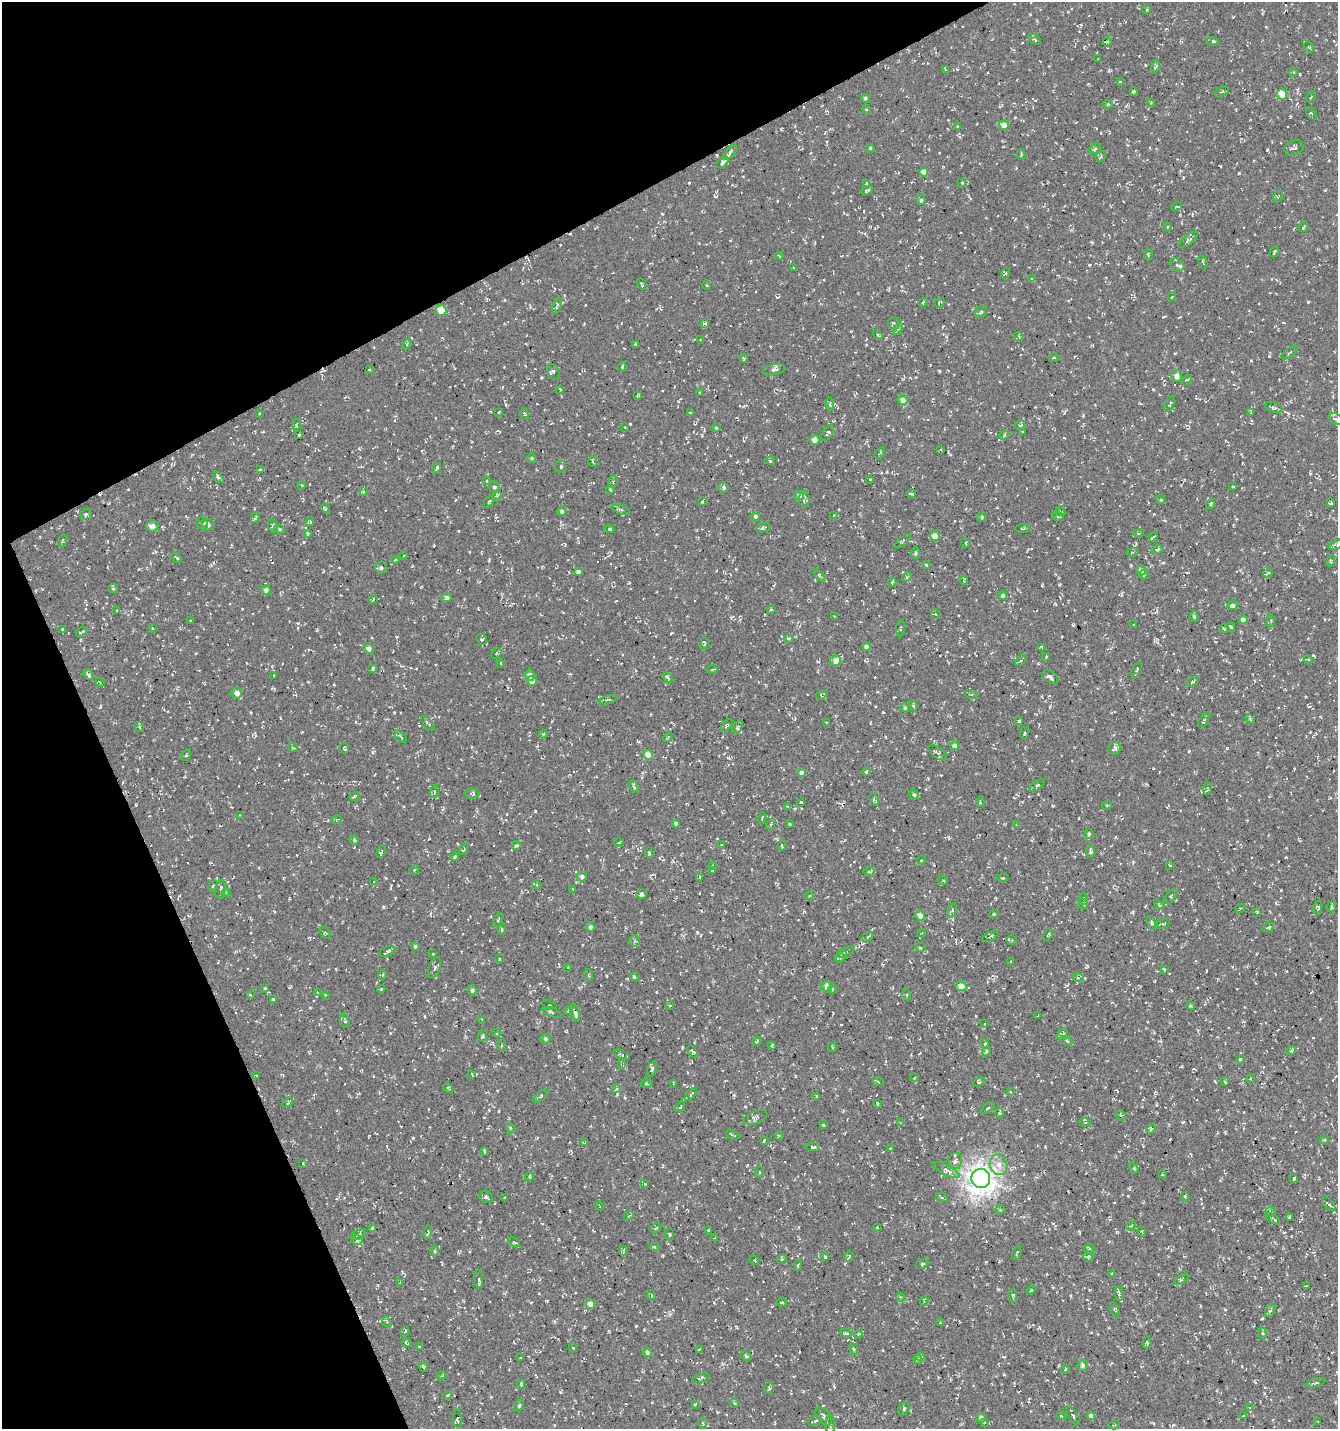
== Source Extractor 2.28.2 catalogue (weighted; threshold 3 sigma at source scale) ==
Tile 5 of 4 x 4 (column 1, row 2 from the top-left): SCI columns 150-1485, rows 2857-4283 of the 5583 x 5711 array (HDU 1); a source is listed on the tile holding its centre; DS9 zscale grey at full resolution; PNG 1340 x 1431 px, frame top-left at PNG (2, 2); each listed source drawn as its Kron ellipse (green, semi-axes under 4 px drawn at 4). Shown black and unused: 24% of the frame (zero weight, under 3 of 5 exposures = <1% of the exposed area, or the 3 px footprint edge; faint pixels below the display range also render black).
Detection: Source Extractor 2.28.2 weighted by HDU 2 'WHT'; one run over the whole footprint, this tile lists its part. Background -0.0143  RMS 0.0038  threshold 0.0172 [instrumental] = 3 sigma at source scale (4.5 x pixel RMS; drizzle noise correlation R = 1.50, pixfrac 1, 0.0396/0.0396 arcsec/px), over >= 5 px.
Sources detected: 905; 61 cosmic-ray / hot-pixel residue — neither listed nor drawn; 9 inside a brighter listed object's ellipse — not listed separately; of the other 835, all 500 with FLUX_AUTO >= 0.366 (the completeness limit of this list) listed and drawn (335 fainter detections not listed), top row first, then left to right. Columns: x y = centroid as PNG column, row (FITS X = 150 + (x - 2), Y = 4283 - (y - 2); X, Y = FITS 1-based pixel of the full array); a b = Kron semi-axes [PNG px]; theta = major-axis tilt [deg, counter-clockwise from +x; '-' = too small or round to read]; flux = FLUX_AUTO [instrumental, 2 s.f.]
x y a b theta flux
1147 10 4 3 - 0.44
1034 39 6 4 -38 0.76
1213 41 6 4 -5 0.92
1107 42 4 3 - 0.39
1309 47 6 3 -53 0.38
1098 59 3 3 - 1.5
1155 66 6 4 78 0.61
945 69 4 3 - 0.44
1294 72 4 3 - 0.4
1120 81 4 3 - 0.48
1133 91 3 3 - 0.58
1222 92 8 2 21 0.43
1282 94 5 5 - 5.4
1311 97 6 3 58 0.39
865 98 4 4 - 0.7
1151 103 4 3 - 0.38
1108 104 5 4 - 0.54
866 109 3 3 - 0.42
1311 114 7 4 -50 0.7
1004 125 5 5 - 3.2
958 127 4 3 - 0.42
870 148 4 3 - 0.54
1294 148 10 7 26 1.3
1095 149 7 3 37 0.5
731 152 8 4 53 0.77
1021 154 5 2 - 0.51
1101 156 5 4 - 0.55
723 162 7 4 41 1.3
924 172 4 4 - 2.6
866 183 4 4 - 0.69
962 183 5 4 - 0.48
867 191 6 3 32 0.83
1278 196 6 4 59 0.49
921 200 5 4 - 0.66
1177 207 5 3 - 0.6
1167 227 4 4 - 0.42
1303 227 5 2 - 0.5
1188 240 12 4 39 1.1
1274 252 5 3 - 0.68
1148 255 6 3 -83 0.49
779 256 4 2 - 0.44
1203 262 7 2 -69 0.39
1177 265 8 5 -33 0.94
793 268 3 2 - 0.4
1006 273 5 3 - 0.52
1032 279 3 3 - 0.48
642 284 6 2 -61 0.45
706 285 4 3 - 0.4
1172 297 4 3 - 0.47
923 302 5 3 - 0.42
939 303 5 3 - 0.5
557 306 8 3 70 0.63
441 310 5 5 - 6.1
981 312 6 5 - 0.74
894 323 6 6 - 0.77
705 324 4 4 - 0.88
898 329 6 4 59 0.83
878 335 6 3 -45 0.46
1019 336 5 3 - 0.45
700 340 3 3 - 0.38
407 344 5 4 - 0.53
636 344 4 3 - 0.49
1290 352 10 2 37 0.43
743 358 4 3 - 0.5
1054 358 6 3 0 0.41
622 367 5 3 - 0.48
369 369 3 2 - 0.46
774 370 11 5 12 1.2
553 372 8 5 -69 0.79
1177 376 5 5 - 2.6
1186 380 6 3 27 0.8
560 389 3 2 - 0.43
700 393 3 2 - 0.4
638 395 4 3 - 0.44
903 400 5 5 - 2.3
830 404 7 3 -82 0.59
1170 404 8 3 60 0.54
1274 407 9 5 -18 0.96
498 412 3 2 - 0.43
259 413 3 2 - 0.48
690 413 4 3 - 0.4
1251 413 4 3 - 0.49
524 414 6 3 -72 0.39
1336 419 8 5 -32 0.96
296 424 5 4 - 0.47
1020 425 5 4 - 0.54
625 427 3 2 - 0.39
716 428 4 4 - 0.43
1023 432 3 2 - 0.37
828 433 9 5 60 0.82
299 435 3 3 - 0.73
1004 435 5 4 - 0.46
815 440 5 4 - 2.4
941 449 4 3 - 0.4
880 453 6 3 54 0.57
532 458 4 4 - 0.45
770 461 4 4 - 0.41
593 462 5 3 - 0.49
561 467 6 5 - 0.78
437 468 6 3 63 0.58
260 470 4 3 - 0.76
218 477 6 3 -48 0.94
870 479 3 2 - 0.37
487 481 4 3 - 0.48
613 482 6 4 74 0.61
302 485 4 4 - 0.37
494 487 5 5 - 0.84
724 487 5 5 - 0.65
1233 487 3 2 - 0.53
610 490 4 3 - 0.53
363 492 4 3 - 0.55
911 494 5 3 - 0.71
497 496 6 4 69 0.56
800 496 5 4 - 2
804 499 8 5 -89 0.99
1161 500 4 3 - 0.74
702 501 3 3 - 0.61
489 502 6 3 57 0.46
1331 503 4 3 - 0.48
1210 504 5 3 - 0.42
325 508 5 3 - 0.63
621 510 10 4 -24 0.89
562 511 5 4 - 0.78
1060 512 5 4 - 0.49
86 514 6 5 - 0.64
834 515 3 3 - 0.48
755 516 4 4 - 0.88
1058 516 5 2 - 0.5
255 517 6 3 61 0.62
982 517 5 4 - 0.64
310 522 4 3 - 0.63
202 523 6 5 - 0.64
208 525 6 5 - 1.2
152 526 6 5 - 2.3
273 526 6 4 -70 0.77
763 528 7 3 21 0.69
1022 528 7 3 0 0.44
280 529 5 4 - 0.53
610 529 5 3 - 0.52
308 533 4 3 - 0.49
1138 533 5 3 - 0.42
935 536 5 5 - 3.9
1153 537 5 3 - 0.86
62 541 7 3 77 0.42
903 541 10 2 41 0.48
966 543 5 3 - 0.39
1336 545 8 4 21 0.77
1157 549 6 4 18 0.68
1133 552 6 4 11 0.52
915 553 5 4 - 0.65
404 555 3 3 - 0.41
176 558 6 2 -50 0.65
396 560 4 3 - 0.54
1330 561 5 3 - 0.5
926 565 3 3 - 0.45
381 568 6 5 - 0.97
1141 570 5 4 - 2.3
578 572 4 4 - 1.4
1268 573 5 3 - 1.7
819 575 7 3 -46 0.52
1143 575 5 4 - 0.5
907 577 5 4 - 0.47
964 580 4 2 - 0.45
892 582 5 3 - 0.47
113 588 5 4 - 0.44
266 590 5 4 - 1.3
1003 595 4 4 - 0.64
447 597 5 4 - 1
373 600 4 3 - 0.39
1232 606 5 4 - 1.7
771 609 4 4 - 0.38
116 610 3 2 - 0.42
935 614 5 4 - 0.59
835 617 4 2 - 0.38
1194 617 5 4 - 0.49
1243 620 4 4 - 1.8
1271 620 6 3 -89 0.46
190 621 3 2 - 0.42
1134 625 3 2 - 0.4
1231 627 4 2 - 0.71
152 628 3 3 - 0.4
901 628 8 3 85 0.51
1225 628 5 4 - 0.6
62 629 4 3 - 0.4
81 632 6 2 31 0.57
482 639 6 5 - 0.93
789 639 5 3 - 0.48
704 643 6 4 89 0.54
866 647 4 4 - 1.2
1042 647 4 3 - 0.42
369 649 5 5 - 2
496 653 6 3 45 0.38
1046 657 3 2 - 0.37
1021 660 6 3 46 0.62
1308 660 4 4 - 0.49
835 661 5 5 - 4.4
501 663 3 2 - 0.44
373 668 3 3 - 0.64
712 669 5 3 - 0.42
1137 670 8 3 66 0.46
89 675 6 4 -54 0.96
274 675 4 3 - 0.39
530 675 6 5 - 2
667 677 6 3 -43 0.97
1050 677 9 5 -33 1.3
532 681 5 4 - 3.3
1193 681 6 3 39 0.66
100 682 5 4 - 0.44
237 693 5 5 - 2.1
971 694 6 3 -12 0.39
821 695 6 4 26 0.57
608 700 9 3 15 0.56
913 705 5 4 - 0.51
905 708 4 4 - 0.76
1250 719 5 4 - 0.54
1204 720 8 3 55 0.68
1019 721 4 3 - 0.45
826 722 3 2 - 0.38
428 723 9 3 -49 0.67
727 725 7 3 50 0.45
139 727 5 4 - 0.56
737 727 7 4 63 0.78
1024 733 6 3 81 0.37
543 734 4 3 - 0.42
401 737 7 3 -50 0.55
668 737 5 3 - 0.49
954 746 4 4 - 1.4
292 747 5 4 - 0.49
344 748 5 3 - 0.53
1115 748 6 5 - 0.96
937 753 10 5 -35 0.89
186 755 6 3 65 0.68
648 755 5 4 - 4.2
866 772 4 3 - 1.1
802 773 4 4 - 2.1
1037 785 9 4 35 0.57
634 787 7 3 -67 0.59
1207 789 6 3 81 0.47
434 792 6 4 74 0.6
472 794 7 5 -4 0.84
914 795 5 4 - 0.56
354 796 5 3 - 0.59
874 800 7 4 -62 0.74
801 802 4 2 - 0.52
980 802 5 3 - 0.44
1107 805 5 3 - 0.39
787 806 3 2 - 0.44
239 815 3 3 - 0.46
762 818 5 2 - 0.48
337 819 5 3 - 0.48
676 823 4 4 - 0.66
771 824 6 3 71 0.45
789 824 3 3 - 0.44
1016 825 4 3 - 0.39
1089 834 5 4 - 0.55
354 840 5 4 - 0.5
619 842 5 3 - 0.37
721 845 3 2 - 0.38
782 845 5 3 - 0.58
516 846 4 4 - 0.67
464 849 6 3 56 0.46
381 852 6 3 64 0.5
1090 852 6 4 80 0.63
649 853 5 4 - 0.5
454 857 4 3 - 0.55
921 860 4 3 - 0.51
712 865 4 3 - 0.38
1170 865 3 2 - 0.52
414 870 5 4 - 0.46
712 871 3 2 - 0.53
869 871 6 4 -1 0.58
582 877 5 5 - 1.2
699 877 4 3 - 0.57
1003 878 6 3 16 0.46
943 880 5 3 - 0.55
374 882 4 3 - 0.41
537 885 5 3 - 0.4
213 886 5 3 - 0.53
221 889 9 4 76 1
573 890 4 2 - 0.39
226 893 4 3 - 0.5
641 894 5 5 - 1.2
809 896 4 3 - 0.41
1171 896 8 4 57 0.85
1084 899 6 3 -85 0.45
1083 904 5 3 - 0.53
1159 905 6 4 -46 0.52
1332 907 5 3 - 0.46
1240 908 5 3 - 0.43
1318 908 7 3 79 0.73
952 910 7 4 76 0.78
1257 912 4 3 - 0.41
994 914 4 3 - 0.46
920 915 5 4 - 2.6
498 920 7 3 65 0.48
1151 923 7 4 -75 0.76
1163 924 7 4 13 0.73
590 927 5 4 - 0.97
1268 927 6 3 23 0.57
502 929 5 3 - 0.43
325 933 7 2 -44 0.43
922 933 4 3 - 0.4
1048 935 6 4 70 0.58
990 936 8 3 31 0.51
868 937 6 3 40 0.42
1012 940 5 4 - 0.59
635 941 5 5 - 0.83
415 946 4 4 - 0.62
921 947 5 4 - 0.52
387 951 8 5 23 0.95
846 952 10 4 24 0.91
433 954 3 3 - 0.39
841 957 7 3 44 0.57
500 959 3 2 - 0.37
1011 961 3 3 - 0.5
568 967 3 2 - 0.5
435 968 10 5 69 1
1164 969 4 3 - 0.48
383 975 4 4 - 0.58
589 975 6 3 -72 0.37
634 977 4 3 - 0.65
1078 978 5 3 - 0.43
827 986 5 5 - 1.9
961 986 5 5 - 3.8
265 988 3 3 - 0.69
381 989 4 4 - 0.46
832 989 4 3 - 0.41
472 990 5 4 - 1
317 992 4 2 - 0.44
250 995 4 3 - 0.6
325 995 3 3 - 0.41
907 995 5 3 - 0.38
273 1000 3 2 - 0.43
549 1005 7 3 -24 0.38
669 1005 3 3 - 0.45
1190 1006 4 3 - 0.4
568 1010 4 3 - 0.5
552 1012 10 4 -20 0.87
575 1013 9 4 -69 1.6
1038 1016 3 2 - 0.43
482 1019 4 3 - 0.38
345 1021 8 4 -74 0.62
985 1024 3 3 - 1.1
497 1033 4 3 - 0.44
1062 1034 6 3 47 0.75
482 1036 6 3 68 0.44
545 1039 5 5 - 0.8
757 1041 5 3 - 0.51
1067 1041 6 3 -28 0.55
985 1044 4 3 - 0.8
501 1045 6 3 -82 0.37
772 1045 4 3 - 0.54
832 1047 5 2 - 0.4
986 1051 5 4 - 0.85
1291 1051 5 3 - 0.43
693 1052 7 3 -54 0.5
621 1055 9 3 -20 0.69
1240 1059 3 3 - 0.58
621 1064 4 4 - 0.41
652 1069 8 4 75 0.82
472 1074 3 3 - 0.53
256 1075 4 3 - 0.37
914 1078 4 2 - 0.4
1251 1079 5 4 - 0.47
878 1082 5 4 - 0.46
979 1082 7 3 18 0.4
1225 1082 3 2 - 1
646 1084 5 4 - 0.49
674 1084 4 3 - 0.4
448 1088 5 3 - 0.49
617 1089 4 4 - 0.9
1011 1091 4 3 - 0.42
691 1094 8 4 47 0.7
541 1096 9 3 36 0.52
817 1096 3 3 - 0.75
288 1103 6 3 38 0.54
878 1103 4 3 - 0.79
680 1107 6 3 53 0.43
987 1108 8 3 35 0.5
1000 1113 5 4 - 0.6
1121 1115 5 4 - 0.56
755 1117 12 6 20 1.3
1085 1122 6 3 -19 0.46
900 1123 4 3 - 0.37
824 1125 3 2 - 0.5
510 1128 5 3 - 0.38
1151 1129 6 3 46 0.39
732 1135 7 2 -25 0.38
779 1135 4 4 - 0.44
1325 1139 3 3 - 0.42
764 1140 3 3 - 0.93
585 1143 4 3 - 0.4
813 1147 7 4 6 1.1
890 1149 3 3 - 0.64
484 1152 4 3 - 0.7
955 1161 8 7 - 1.2
303 1163 3 2 - 0.66
999 1165 10 8 -70 2.8
1134 1168 6 4 -59 0.46
946 1170 14 5 -27 1.4
759 1172 5 3 - 0.37
1162 1174 3 2 - 0.47
529 1176 4 3 - 0.56
981 1178 9 9 - 270
1294 1178 4 3 - 0.48
645 1184 4 3 - 0.39
1185 1196 4 4 - 0.63
486 1197 7 6 - 0.81
504 1198 4 2 - 0.64
942 1198 6 4 -20 0.55
1329 1204 8 4 -48 0.84
599 1206 4 2 - 0.46
1000 1210 5 3 - 0.41
1270 1212 5 4 - 0.6
629 1216 5 2 - 0.42
1290 1217 4 3 - 2.2
1273 1218 7 2 -32 0.51
1131 1226 5 4 - 0.58
877 1227 3 2 - 0.51
656 1228 6 3 28 0.42
373 1229 4 3 - 0.87
709 1231 4 3 - 0.37
428 1232 7 4 79 0.68
1142 1232 5 3 - 0.43
358 1235 8 3 32 0.59
669 1235 6 3 -89 0.43
715 1238 4 2 - 0.42
357 1240 6 5 - 0.97
514 1242 6 3 -36 0.46
654 1247 5 4 - 0.63
1089 1249 6 4 46 0.53
435 1251 5 3 - 0.64
623 1251 5 2 - 0.38
1017 1253 7 2 69 0.48
825 1257 3 3 - 0.39
849 1257 5 3 - 0.47
1088 1257 5 5 - 0.57
782 1259 5 5 - 0.59
754 1260 5 3 - 0.37
922 1264 6 4 16 0.58
798 1265 5 3 - 0.52
1112 1274 3 3 - 0.66
479 1279 10 3 -88 0.75
1181 1279 8 3 35 0.55
400 1283 4 3 - 0.51
1306 1286 3 2 - 0.4
1031 1290 5 3 - 0.4
1119 1294 7 3 -80 0.97
651 1295 5 3 - 0.43
1013 1296 7 4 -86 0.61
901 1297 4 4 - 0.41
924 1301 4 4 - 0.53
782 1303 5 2 - 0.38
590 1304 5 4 - 3.5
1115 1310 8 4 -67 0.52
1270 1311 7 4 60 0.82
387 1322 5 4 - 0.52
940 1323 3 3 - 0.56
405 1331 5 3 - 0.42
846 1333 6 3 -8 0.67
1262 1333 6 3 -72 0.43
858 1334 4 3 - 0.39
406 1343 5 3 - 0.58
1147 1343 6 4 89 0.73
420 1347 4 3 - 0.59
573 1348 4 2 - 0.4
699 1349 3 2 - 0.38
853 1349 6 3 -71 0.42
647 1352 4 4 - 1.2
746 1356 6 3 -46 0.5
921 1357 4 3 - 3.2
520 1358 3 3 - 0.52
918 1359 4 4 - 0.78
1082 1365 5 5 - 0.96
424 1367 5 3 - 0.4
1065 1369 4 3 - 0.42
441 1376 5 4 - 0.49
701 1378 9 3 17 0.84
1315 1383 10 2 15 0.47
521 1384 4 3 - 0.46
769 1388 6 5 - 0.62
447 1395 5 4 - 0.39
734 1403 4 3 - 0.53
695 1404 3 3 - 0.42
519 1405 6 4 68 0.5
1249 1407 3 3 - 1.3
904 1409 7 4 63 0.97
824 1416 10 6 -52 1.3
1061 1416 4 3 - 0.39
1073 1416 10 5 -58 0.86
1091 1416 4 4 - 1.6
1244 1416 4 3 - 0.42
981 1418 5 4 - 1.3
457 1419 9 4 -87 0.62
815 1421 7 4 29 0.72
984 1422 3 2 - 0.38
1318 1422 3 2 - 0.38
703 1423 6 3 -82 0.45
830 1425 9 5 85 0.78
1114 1425 5 3 - 0.44
Overlapping masked pixels (flux is a lower limit): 1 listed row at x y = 1273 1218
Isophote crosses this tile's border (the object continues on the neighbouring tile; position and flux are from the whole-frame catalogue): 2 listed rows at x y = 1336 419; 1336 545
Unlisted compact peaks at least as high as the median listed source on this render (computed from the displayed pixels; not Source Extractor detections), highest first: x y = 1189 751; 1233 17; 491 1397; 1092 242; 1042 586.